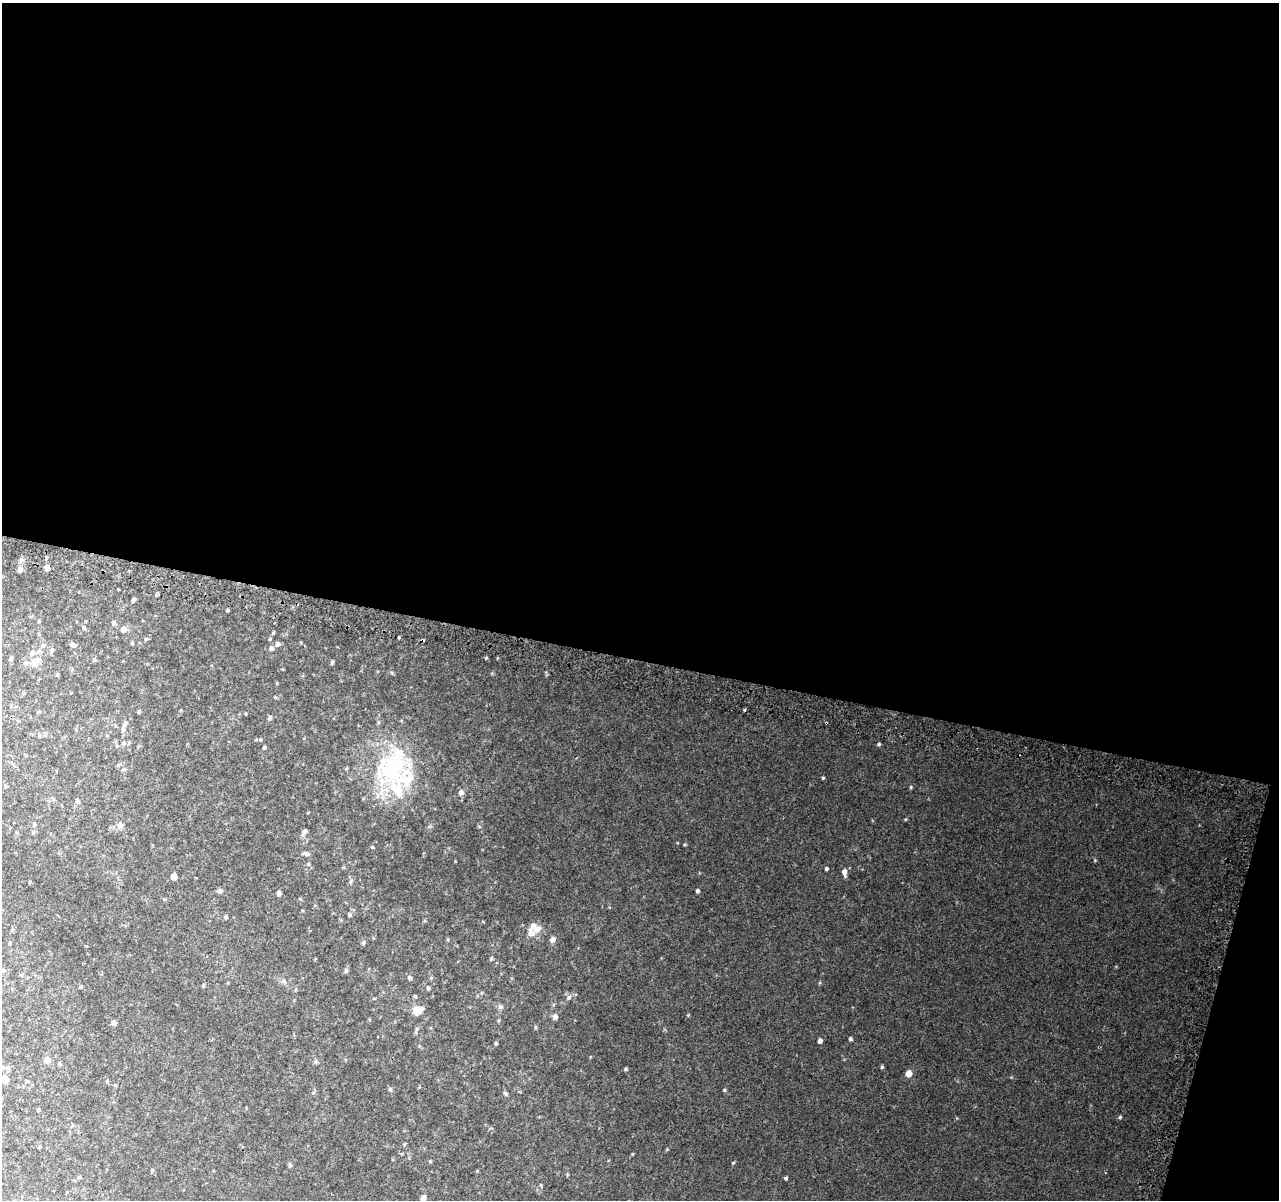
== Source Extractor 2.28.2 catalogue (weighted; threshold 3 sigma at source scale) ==
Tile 4 of 4 x 4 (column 4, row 1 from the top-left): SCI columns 3876-5152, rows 3863-5060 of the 5195 x 5393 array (HDU 1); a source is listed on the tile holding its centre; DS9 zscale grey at full resolution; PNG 1281 x 1202 px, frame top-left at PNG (2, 3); no overlay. Shown black and unused: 57% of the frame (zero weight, under 2 of 3 exposures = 3% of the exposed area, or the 3 px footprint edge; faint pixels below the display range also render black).
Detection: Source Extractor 2.28.2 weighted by HDU 2 'WHT'; one run over the whole footprint, this tile lists its part. Background 0.0639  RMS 0.0082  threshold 0.0369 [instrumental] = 3 sigma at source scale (4.5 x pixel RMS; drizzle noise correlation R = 1.50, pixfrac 1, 0.0396/0.0396 arcsec/px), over >= 5 px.
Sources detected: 94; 2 inside a brighter object's white glare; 1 cosmic-ray / hot-pixel residue — not listed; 6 inside a brighter listed object's ellipse — not listed separately; the other 85 listed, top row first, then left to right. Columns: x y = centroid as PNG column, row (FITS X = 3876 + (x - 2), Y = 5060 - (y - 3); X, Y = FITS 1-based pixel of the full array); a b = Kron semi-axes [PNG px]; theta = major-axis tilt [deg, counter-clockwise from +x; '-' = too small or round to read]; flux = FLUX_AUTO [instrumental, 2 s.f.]
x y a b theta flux
21 560 6 5 - 1.6
47 568 4 4 - 4.9
20 570 6 5 - 2.8
134 600 7 3 53 1.3
227 610 3 3 - 0.86
39 621 5 3 - 0.73
114 622 5 5 - 1.4
84 628 5 3 - 0.85
123 629 6 5 - 3.3
399 637 3 3 - 9
132 643 4 4 - 0.72
277 644 6 5 - 2.3
43 645 8 6 56 2.1
73 645 7 6 - 2.2
271 648 5 5 - 1.6
52 650 6 5 - 1.4
11 659 6 5 - 1.4
332 662 5 4 - 0.97
34 663 11 10 - 6.9
57 675 6 3 -81 0.83
745 710 3 2 - 1.3
39 711 5 3 - 0.78
139 711 5 4 - 0.84
270 717 5 5 - 1
123 730 8 5 90 2
123 743 6 4 69 1.3
879 744 4 4 - 0.99
264 748 4 4 - 0.89
118 765 4 4 - 0.82
391 766 43 40 -34 72
124 769 5 5 - 0.97
823 778 3 3 - 0.81
911 787 4 4 - 0.78
461 792 6 5 - 3.7
77 801 6 5 - 1.5
34 824 6 4 72 1.1
120 825 9 7 11 2.4
33 832 5 5 - 1.2
305 832 7 5 50 2
372 847 4 4 - 0.66
307 854 7 5 -15 2
826 869 4 3 - 1.2
844 872 8 5 -86 3.9
174 876 5 5 - 6.4
697 890 4 4 - 1.4
219 891 6 6 - 1.6
279 893 5 4 - 2.5
349 915 5 4 - 1
226 917 5 4 - 0.91
537 929 11 8 26 4.8
552 939 6 5 - 3.2
363 942 5 5 - 1.3
491 958 5 4 - 0.97
3 970 5 5 - 1.1
346 970 7 5 88 1.3
409 977 5 5 - 1.4
428 988 5 4 - 0.93
415 996 4 4 - 0.98
569 997 5 5 - 1.4
500 1007 6 5 - 1.4
417 1010 10 9 - 8.5
555 1017 6 6 - 2.3
114 1022 6 5 - 1.8
535 1027 5 3 - 0.78
850 1039 4 4 - 1.2
820 1041 5 4 - 2.5
496 1043 4 3 - 0.86
47 1060 6 5 - 5.6
316 1062 6 4 -45 1
3 1067 6 6 - 1.9
882 1067 4 4 - 1
626 1069 5 4 - 1
909 1073 5 5 - 7.4
5 1079 11 8 -47 4.6
724 1090 5 3 - 0.81
505 1093 6 5 - 1.3
38 1110 4 3 - 0.7
1120 1117 5 4 - 0.87
430 1161 5 3 - 0.66
733 1163 4 3 - 0.66
290 1165 6 5 - 1
152 1170 5 4 - 0.83
79 1177 5 4 - 0.87
785 1178 3 3 - 2
424 1197 7 5 63 2
Isophote crosses this tile's border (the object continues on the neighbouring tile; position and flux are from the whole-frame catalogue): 2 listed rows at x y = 3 1067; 5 1079
Unlisted compact peaks at least as high as the median listed source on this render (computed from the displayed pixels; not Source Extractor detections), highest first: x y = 486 658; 905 819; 685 844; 632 1154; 688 1015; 392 673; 667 1149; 1011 1077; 390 1089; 820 983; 448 939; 590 1057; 541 1185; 957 1118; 479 826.